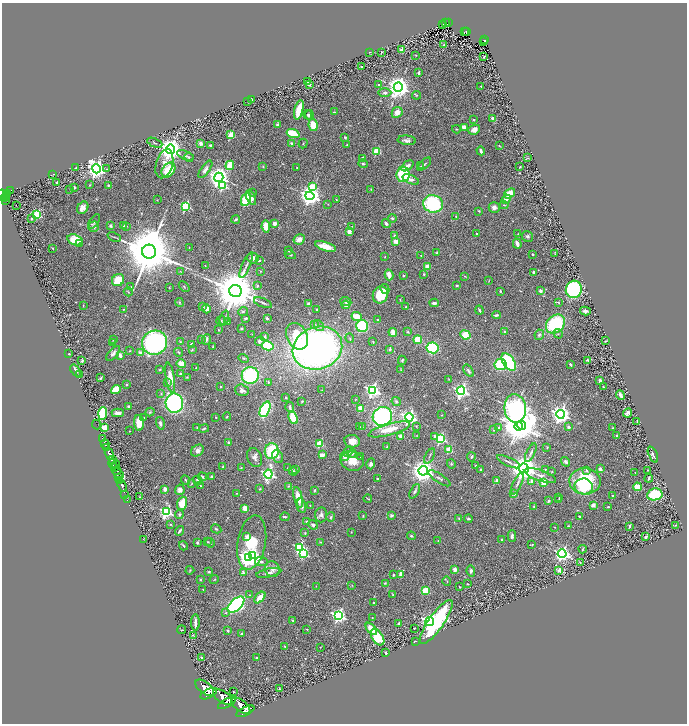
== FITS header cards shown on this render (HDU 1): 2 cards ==
NAXIS1  =                 1370
NAXIS2  =                 1443

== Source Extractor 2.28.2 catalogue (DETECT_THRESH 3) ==
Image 1370 x 1443 px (HDU 1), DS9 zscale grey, zoomed out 1/2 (1 PNG px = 2 x 2 image px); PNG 689 x 726 px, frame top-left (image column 2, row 1442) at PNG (2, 3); each listed source drawn as its Kron ellipse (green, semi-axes under 4 px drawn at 4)
Background 0.93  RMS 0.043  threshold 0.128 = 3 sigma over >= 5 px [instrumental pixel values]
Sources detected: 608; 41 cannot appear on this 1/2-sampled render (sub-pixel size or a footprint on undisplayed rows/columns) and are neither listed nor drawn; of the other 567, the 500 brightest by FLUX_AUTO listed and drawn (67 fainter detections omitted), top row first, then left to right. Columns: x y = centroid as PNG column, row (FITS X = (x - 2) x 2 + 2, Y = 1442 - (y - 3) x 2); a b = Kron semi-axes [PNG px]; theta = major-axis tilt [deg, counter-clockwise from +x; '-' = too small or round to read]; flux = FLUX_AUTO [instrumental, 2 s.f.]
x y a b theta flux
448 22 3 2 - 200
446 23 2 1 - 13
442 24 3 2 - 25
467 31 3 2 - 100
464 32 2 2 - 6.4
485 40 3 2 - 100
484 42 2 1 - 9.4
444 45 4 2 - 6
401 49 4 3 - 32
370 52 2 2 - 5.3
382 52 2 2 - 7.7
416 55 2 1 - 4.7
484 56 3 2 - 4.7
362 67 2 2 - 25
418 73 3 2 - 13
308 81 4 2 - 14
310 84 3 2 - 13
378 85 2 2 - 22
481 86 3 2 - 4.4
398 87 4 4 - 8200
385 93 6 3 -1 25
417 95 4 3 - 7.9
252 99 3 1 - 4.1
248 102 2 1 - 4.4
299 110 10 3 75 200
334 112 2 1 - 5.4
397 112 6 5 - 75
308 115 5 3 - 14
309 115 4 3 - 15
493 118 3 2 - 26
474 119 3 2 - 11
278 124 3 3 - 18
313 125 6 4 -81 170
464 127 4 3 - 88
456 129 4 2 - 7
474 129 6 5 - 51
293 134 6 3 -18 350
231 135 3 3 - 330
345 137 3 2 - 12
407 140 9 4 -6 27
155 143 8 3 -23 12
201 143 4 3 - 28
292 143 4 4 - 25
303 144 5 2 - 5.7
347 145 2 2 - 5.5
210 146 3 3 - 15
499 146 2 1 - 5.5
171 149 4 4 - 10000
377 151 3 3 - 350
481 151 4 3 - 20
185 155 9 3 -22 15
189 157 5 3 - 8.3
362 158 4 3 - 14
528 158 3 2 - 5
164 164 15 8 74 80
363 164 5 3 - 12
424 164 8 2 43 11
230 165 5 3 - 240
407 166 7 4 36 46
421 166 4 3 - 8.7
263 167 3 2 - 5.5
520 167 2 2 - 6.7
76 168 2 2 - 5.4
297 168 2 2 - 5
96 169 5 4 - 4600
107 169 2 2 - 7.6
205 169 10 4 54 36
168 170 8 6 51 250
53 174 3 1 - 4.7
403 174 8 6 82 370
219 177 5 4 - 5800
411 179 9 4 -22 29
56 182 3 2 - 9.1
90 185 3 2 - 4.8
108 185 2 2 - 11
223 186 3 3 - 670
74 187 2 2 - 46
313 187 3 3 - 240
70 189 2 2 - 4.1
371 189 3 3 - 6.5
11 190 2 1 - 31
252 192 3 3 - 8.2
8 193 3 3 - 360
509 193 6 4 38 130
3 194 6 3 -20 590
7 195 3 1 - 300
310 196 4 4 - 6500
6 197 3 1 - 53
4 198 2 2 - 190
251 198 8 4 -65 49
246 199 6 4 68 330
506 199 5 4 - 48
157 200 2 2 - 3.8
336 200 2 2 - 5.8
5 201 2 2 - 170
433 204 10 8 -13 670
16 205 2 1 - 8.2
328 205 3 2 - 4.2
504 205 4 3 - 8.4
185 206 3 3 - 870
494 207 5 5 - 32
83 208 7 5 53 47
479 211 4 3 - 7.6
37 215 3 3 - 760
456 216 3 2 - 6.5
392 218 4 3 - 9
32 219 3 2 - 10
236 219 4 3 - 16
94 222 8 4 56 15
274 223 3 3 - 41
386 224 4 3 - 23
123 225 2 2 - 14
111 226 4 3 - 15
126 226 2 2 - 7.3
352 226 2 2 - 4.7
94 227 5 5 - 28
266 227 6 3 -80 120
349 232 4 3 - 42
477 234 2 2 - 14
518 234 2 1 - 3.9
395 235 4 3 - 12
527 236 6 5 - 23
114 237 7 2 -22 10
299 239 6 5 - 53
75 240 8 5 -17 200
396 241 3 3 - 71
517 243 5 3 - 46
80 244 3 3 - 12
325 246 11 4 -18 130
52 248 3 1 - 6.3
189 248 3 2 - 4.1
289 251 3 2 - 10
149 252 7 7 - 73000
437 252 4 3 - 10
555 253 4 2 - 6
532 254 2 2 - 21
290 255 5 3 - 9.4
385 256 3 2 - 4.6
421 256 2 2 - 4.4
253 258 6 5 - 55
259 260 2 2 - 28
246 265 13 3 66 29
205 266 3 2 - 4.3
427 266 2 2 - 120
261 271 3 3 - 5
181 272 3 3 - 5
534 272 3 3 - 19
424 274 3 2 - 8.4
389 275 5 3 - 72
403 276 2 2 - 7.2
465 276 3 2 - 5
118 280 6 5 - 180
489 281 3 1 - 4.2
184 286 6 3 -46 11
257 286 3 3 - 20
457 286 3 2 - 8.7
131 287 3 2 - 6
169 288 3 3 - 5.4
385 289 5 4 - 29
574 289 9 8 - 1100
235 291 6 6 - 49000
500 291 2 2 - 23
540 291 3 3 - 25
128 292 4 2 - 6.2
380 295 8 7 - 210
400 300 3 2 - 4.8
179 302 4 3 - 10
346 302 5 3 - 19
559 302 3 2 - 4.5
263 303 9 3 -22 17
434 303 4 2 - 21
309 304 4 4 - 29
346 305 4 4 - 29
83 306 3 2 - 4.2
202 306 4 3 - 13
406 306 2 2 - 7.5
123 309 3 2 - 4.7
207 309 5 4 - 36
317 309 2 2 - 8.8
479 310 4 2 - 13
243 311 5 3 - 12
585 311 5 3 - 24
496 315 4 2 - 18
357 316 5 3 - 190
224 318 8 3 70 14
246 318 4 3 - 17
267 318 2 2 - 45
378 320 2 2 - 30
221 321 5 3 - 8.7
228 321 2 2 - 7.2
314 324 3 3 - 13
555 324 10 8 45 600
319 325 6 4 -54 21
362 326 6 6 - 520
241 329 2 2 - 12
218 330 3 2 - 4.7
393 332 4 3 - 78
408 332 3 2 - 6.4
505 332 3 3 - 9.5
252 334 2 1 - 3.9
558 334 5 3 - 14
465 335 5 4 - 150
539 335 5 4 - 15
265 336 4 3 - 19
297 336 14 10 -64 280
350 338 5 3 - 9.1
114 339 3 3 - 7.5
201 339 2 2 - 4.8
206 339 5 3 - 15
418 340 4 4 - 190
260 341 5 4 - 29
606 341 3 2 - 8.2
180 342 3 3 - 7.3
373 342 4 2 - 7
113 343 4 2 - 5.1
155 343 12 12 - 1600
191 344 3 3 - 13
268 346 6 4 -12 490
213 347 3 2 - 5.2
317 348 25 21 20 4500
433 348 6 5 - 660
390 349 4 3 - 15
192 350 4 3 - 7.2
130 351 4 3 - 6.9
179 352 5 3 - 10
113 353 9 4 47 29
141 353 2 2 - 99
69 354 2 2 - 4.4
120 355 4 3 - 42
244 358 5 3 - 10
402 360 4 3 - 11
587 360 3 2 - 11
82 361 4 3 - 11
509 362 10 5 -54 760
181 364 5 4 - 83
571 364 4 2 - 11
500 365 6 5 - 310
196 368 3 2 - 5.4
160 369 4 2 - 6.8
401 370 3 3 - 5.2
76 371 7 3 -53 36
468 371 7 3 -55 17
80 374 3 2 - 4.6
180 374 2 2 - 43
250 376 8 8 - 750
170 377 15 4 -81 100
187 377 3 2 - 5.8
101 378 3 2 - 8.3
449 379 3 3 - 5.7
600 381 3 2 - 32
268 382 4 2 - 6.4
167 383 4 3 - 9.4
126 385 2 2 - 7.3
220 387 2 2 - 19
603 387 2 2 - 9.2
116 390 5 4 - 190
242 390 7 5 -18 30
322 390 2 2 - 4.8
372 390 4 4 - 2200
461 391 4 4 - 2300
161 394 4 3 - 7.6
620 395 5 3 - 30
286 398 2 2 - 9.3
355 400 3 2 - 4.6
302 401 2 2 - 6.2
396 401 5 4 - 15
174 403 9 9 - 1300
128 406 3 3 - 16
290 407 5 3 - 20
361 408 2 2 - 240
515 408 14 10 -83 9600
265 409 8 4 66 760
150 412 4 3 - 11
103 413 6 4 88 380
118 413 6 3 -1 38
627 413 5 3 - 23
560 414 4 4 - 5200
442 415 4 3 - 7.1
382 416 10 9 - 1400
144 417 3 2 - 4.7
216 417 2 2 - 6.9
227 417 4 3 - 7.9
409 417 4 4 - 2600
293 418 6 4 -67 250
637 421 2 1 - 4.5
139 423 8 5 -86 150
160 423 6 4 -75 20
97 424 5 1 - 34
521 425 5 3 - 9200
416 426 3 3 - 6.3
518 426 4 4 - 16000
360 427 4 3 - 7
362 427 3 3 - 6.3
568 427 3 3 - 17
104 428 3 3 - 370
197 428 2 2 - 7.5
498 428 2 2 - 13
613 428 3 2 - 5.5
204 429 5 3 - 9.6
389 429 21 5 15 160
494 430 3 3 - 9.9
129 431 2 2 - 8
400 436 2 2 - 110
416 436 4 3 - 5.9
435 436 3 2 - 27
617 436 2 2 - 30
103 439 3 3 - 410
440 439 3 3 - 940
352 441 8 6 -10 74
228 442 4 3 - 9.2
320 443 3 3 - 360
105 444 5 2 - 1700
387 447 3 2 - 7.2
547 447 3 2 - 6.3
107 448 3 2 - 530
449 450 3 3 - 340
197 451 7 5 35 47
272 451 8 7 - 400
348 452 5 3 - 67
352 453 4 3 - 13
531 453 10 3 64 19
109 454 6 3 -73 3400
653 454 8 3 -68 22
322 455 4 2 - 65
278 456 7 5 -66 27
430 456 8 2 62 11
344 457 5 3 - 28
361 457 3 2 - 9.9
471 457 4 2 - 11
255 458 9 7 -68 38
112 459 3 3 - 1200
352 461 12 9 -23 120
508 462 12 2 -25 21
566 462 5 3 - 19
113 464 4 2 - 470
116 464 4 2 - 220
371 464 5 4 - 35
451 464 5 3 - 9
475 466 2 2 - 7.7
223 467 3 2 - 6.7
115 468 3 2 - 550
241 468 3 2 - 5.2
287 468 2 2 - 12
524 468 5 5 - 15000
296 469 4 3 - 12
480 469 3 2 - 9
545 469 2 2 - 6.6
600 469 2 2 - 64
587 470 4 3 - 11
647 470 3 2 - 4.7
117 471 4 2 - 680
293 471 4 3 - 22
423 471 4 4 - 9600
552 471 3 2 - 4.1
635 472 2 1 - 5.7
118 474 6 2 -41 730
268 474 4 4 - 2000
540 475 16 5 -19 56
212 476 3 3 - 9.4
118 477 2 2 - 360
202 477 4 3 - 10
439 478 13 4 -33 21
649 478 4 3 - 14
378 479 3 2 - 9
120 480 3 2 - 1300
186 480 5 3 - 9.6
496 480 2 2 - 40
197 481 5 4 - 17
532 481 3 3 - 31
585 481 15 13 -2 560
192 483 2 2 - 4.6
544 483 4 3 - 120
517 484 12 3 66 21
122 485 7 2 -70 1800
200 486 2 2 - 6.9
288 486 3 3 - 5.4
584 486 9 8 - 270
637 487 4 3 - 240
165 489 4 3 - 30
260 489 2 2 - 8.9
180 490 5 4 - 47
314 490 3 3 - 9
415 491 8 4 61 21
236 493 3 2 - 4.6
514 494 2 2 - 36
655 494 8 6 9 490
125 495 2 1 - 34
613 495 2 1 - 4.2
140 497 3 2 - 4.2
298 497 10 4 -78 140
559 497 3 2 - 4.5
368 499 4 2 - 7.8
127 500 2 1 - 28
559 500 4 2 - 6.4
549 501 3 3 - 11
182 503 7 5 71 200
593 505 2 2 - 98
301 506 7 4 -78 27
310 506 2 2 - 3.7
534 507 2 2 - 16
608 507 2 2 - 15
245 508 3 3 - 95
166 512 4 4 - 1400
179 515 4 4 - 14
321 515 7 6 - 29
392 515 4 3 - 22
363 516 3 2 - 6.5
579 516 2 2 - 17
285 517 5 2 - 11
331 517 5 3 - 11
459 519 4 4 - 11
468 519 4 3 - 16
307 522 2 2 - 25
170 524 3 3 - 7.1
313 525 5 4 - 20
675 525 2 2 - 5.2
568 526 4 3 - 9.7
630 526 3 2 - 38
555 527 2 2 - 5
216 529 5 2 - 10
179 531 5 2 - 12
351 532 3 2 - 4.3
305 533 2 2 - 7.8
411 536 4 3 - 11
512 536 6 3 89 22
247 537 2 2 - 140
646 537 3 2 - 17
143 539 2 2 - 4
502 540 2 2 - 5.7
438 541 3 2 - 4.6
207 542 3 3 - 4.9
252 542 27 14 80 460
320 542 3 2 - 5.3
197 543 3 3 - 12
210 543 5 2 - 6
532 545 4 1 - 7.9
183 546 5 2 - 9.7
300 547 4 3 - 1100
583 549 4 2 - 6.3
304 554 4 3 - 580
562 554 4 4 - 2700
252 555 3 3 - 1200
248 558 4 3 - 5100
261 561 6 3 -7 17
580 562 3 2 - 7.4
272 569 8 7 - 37
455 569 3 3 - 63
190 570 4 3 - 6.9
559 570 3 2 - 100
471 571 6 4 -85 18
209 572 4 3 - 8.2
243 573 4 3 - 33
269 573 13 3 12 26
401 574 4 3 - 54
393 575 2 2 - 8.8
214 579 5 2 - 5.9
200 580 3 3 - 11
447 581 4 2 - 5.7
385 583 4 3 - 9.2
468 584 2 2 - 5.4
352 585 3 2 - 4.4
316 586 3 3 - 3.7
459 587 2 2 - 6.5
203 589 2 1 - 4.3
425 591 4 3 - 230
250 595 3 3 - 8
393 595 3 2 - 5.9
260 598 7 3 46 120
373 602 2 2 - 11
236 605 10 5 43 1900
226 613 3 3 - 12
338 616 4 4 - 2200
372 617 3 2 - 3.8
293 620 4 3 - 8.3
430 621 4 4 - 3400
436 622 26 7 55 1000
195 623 8 2 -90 30
398 624 3 2 - 15
414 628 2 1 - 4.9
307 629 3 2 - 3.7
371 629 7 4 -50 100
182 630 4 1 - 3.7
228 631 2 2 - 25
241 634 3 2 - 12
193 635 3 2 - 5.4
378 637 9 5 -56 390
416 641 3 2 - 4.4
285 647 3 2 - 6.6
320 647 2 2 - 4
386 653 2 2 - 19
201 657 2 2 - 13
256 658 2 2 - 17
205 688 11 5 -38 8000
279 688 3 2 - 5.8
233 692 2 1 - 3.9
209 694 9 4 28 5900
223 697 11 5 -34 7300
227 703 10 4 28 4600
241 706 11 5 -39 7500
245 711 10 4 27 5000
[67 fainter detections neither listed nor drawn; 41 sub-pixel or undisplayed-footprint detections neither listed nor drawn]